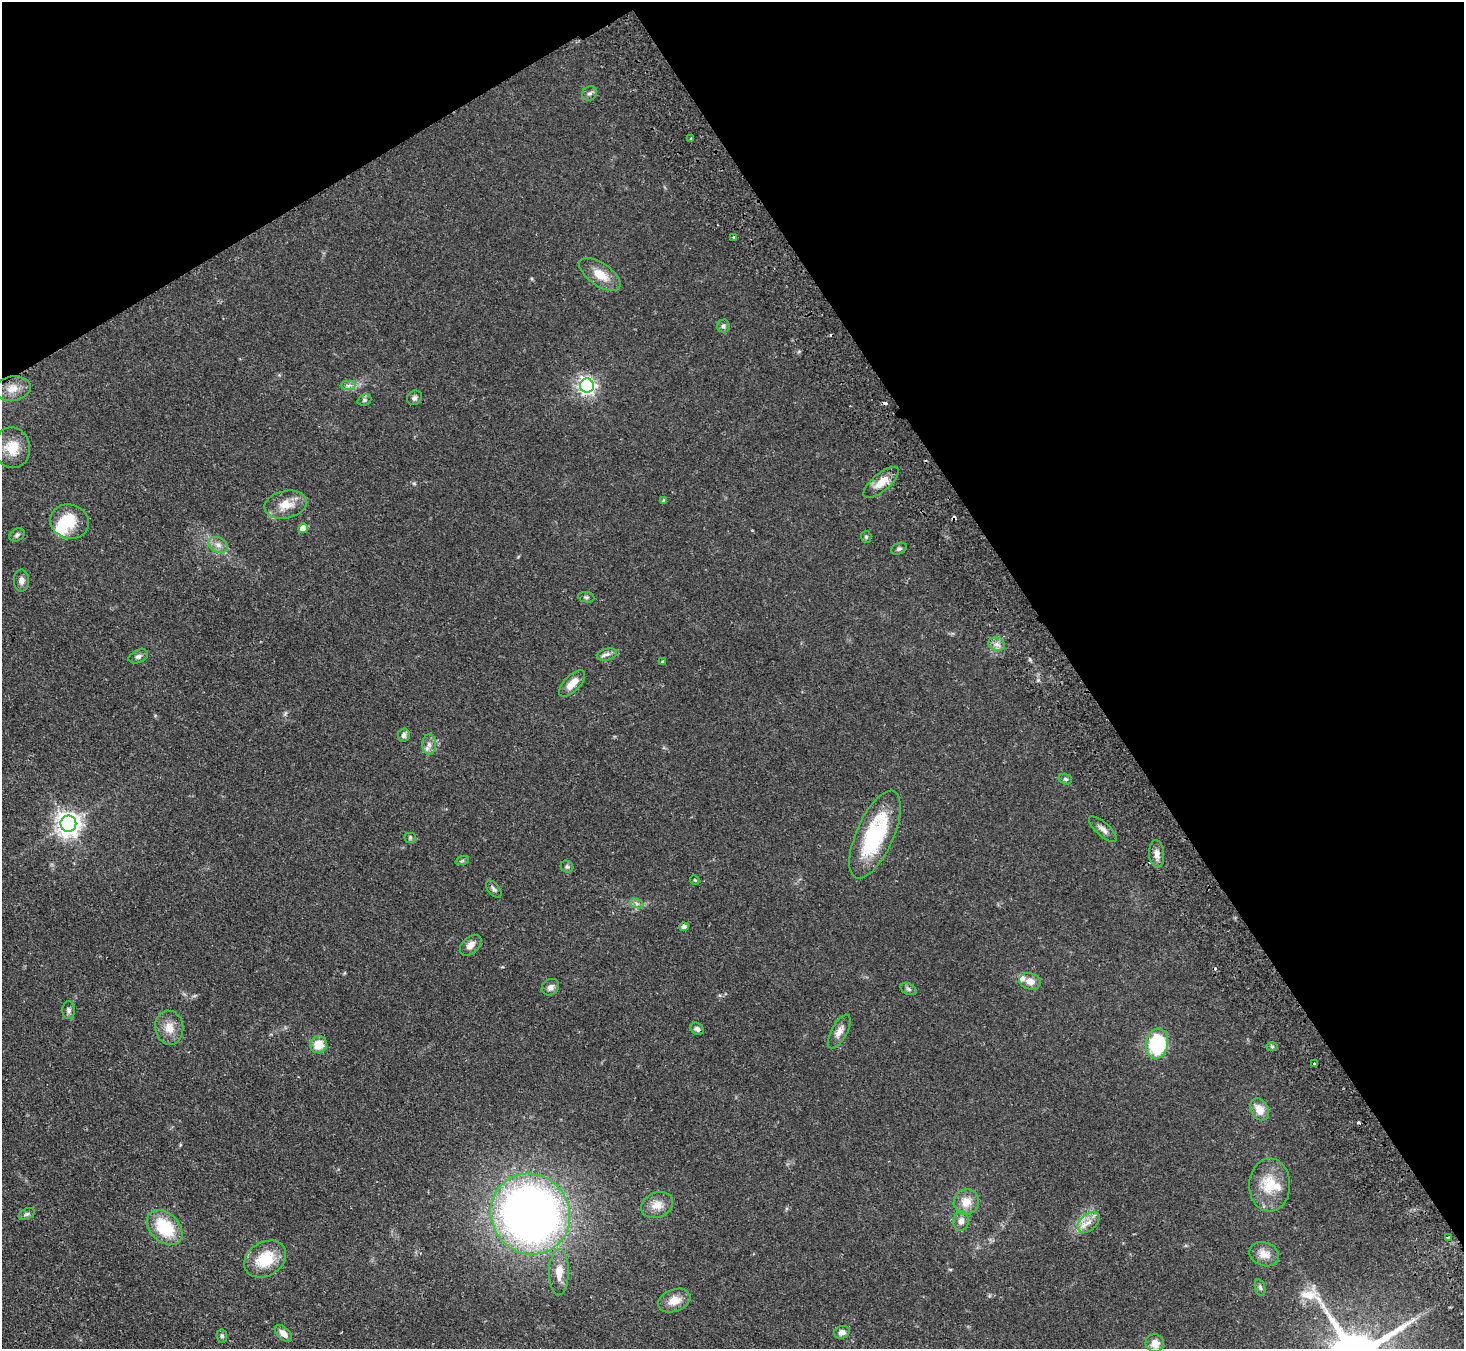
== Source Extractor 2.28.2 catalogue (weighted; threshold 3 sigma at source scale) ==
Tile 3 of 4 x 4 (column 3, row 1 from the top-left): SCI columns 2977-4438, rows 4372-5718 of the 5952 x 5912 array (HDU 1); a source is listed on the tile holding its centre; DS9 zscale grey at full resolution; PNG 1466 x 1351 px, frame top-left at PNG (2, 2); each listed source drawn as its Kron ellipse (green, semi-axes under 4 px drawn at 4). Shown black and unused: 33% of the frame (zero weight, under 2 of 3 exposures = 3% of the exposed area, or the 3 px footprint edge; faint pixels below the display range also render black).
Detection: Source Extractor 2.28.2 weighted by HDU 2 'WHT'; one run over the whole footprint, this tile lists its part. Background 0.0677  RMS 0.0052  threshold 0.0234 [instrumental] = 3 sigma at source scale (4.5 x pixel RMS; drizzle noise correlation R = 1.50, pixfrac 1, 0.05/0.05 arcsec/px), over >= 5 px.
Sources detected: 79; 1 inside a brighter object's white glare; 4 cosmic-ray / hot-pixel residue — neither listed nor drawn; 2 inside a brighter listed object's ellipse — not listed separately; the other 72 listed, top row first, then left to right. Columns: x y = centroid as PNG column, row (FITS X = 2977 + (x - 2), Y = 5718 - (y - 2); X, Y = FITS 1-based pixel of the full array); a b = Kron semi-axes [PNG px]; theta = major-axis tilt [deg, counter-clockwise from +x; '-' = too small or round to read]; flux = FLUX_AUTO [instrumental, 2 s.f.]
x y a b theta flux
590 93 8 6 37 1.5
691 138 4 3 - 0.54
734 238 3 3 - 1.3
600 274 24 11 -35 8.6
723 326 6 6 - 1.2
348 385 7 4 0 1.3
587 386 7 7 - 190
13 388 18 12 10 6
414 398 8 6 40 1.4
364 400 7 5 21 1
12 448 20 18 -80 10
881 482 22 8 40 7.4
664 500 4 4 - 0.62
286 505 22 13 11 8.6
70 522 19 17 -17 14
303 528 5 5 - 6.6
17 535 8 6 29 1.2
866 537 6 5 - 0.95
218 545 10 7 -27 2.7
899 549 8 5 21 1.1
21 580 11 7 88 2.4
586 597 8 5 -9 0.92
997 644 8 6 -20 2.3
607 654 10 5 15 1.9
138 656 10 6 22 1.7
662 662 4 4 - 0.53
572 683 17 8 46 6.4
404 735 6 6 - 1.8
429 745 10 7 -89 2.6
1065 779 7 5 -15 0.96
68 824 8 8 - 450
1103 829 17 6 -42 2.7
875 835 47 18 66 46
410 837 6 5 - 0.87
1157 854 14 7 -86 3.2
462 861 7 4 19 0.78
567 867 6 6 - 0.94
695 880 5 3 - 0.46
494 889 10 5 -50 1.4
637 904 7 4 -19 1.1
684 927 4 4 - 1.8
470 945 12 8 43 3.7
1030 981 11 8 -12 4.2
550 987 9 7 39 2.1
908 989 8 5 -27 1.2
69 1010 9 6 90 1.6
169 1028 17 14 -81 6.7
697 1029 7 5 -39 1.5
839 1032 19 8 61 3.9
1157 1044 15 11 80 32
318 1045 9 8 - 8.4
1272 1046 6 4 0 0.72
1314 1063 2 2 - 0.68
1260 1109 11 9 -60 6.2
1270 1185 26 20 90 16
966 1202 13 12 - 6.8
657 1205 16 12 21 5.7
27 1214 8 5 26 1.2
530 1214 41 39 -53 360
961 1221 9 8 - 3
1089 1222 13 8 43 4.2
165 1227 20 14 -44 23
1448 1237 4 2 - 0.67
1264 1254 15 11 -20 5.5
265 1259 22 17 32 17
559 1272 23 10 89 6.7
1260 1287 8 5 -73 1
674 1301 17 11 20 6.6
842 1332 8 6 19 2.7
283 1333 10 6 -43 3.1
222 1336 7 5 -79 1
1155 1343 9 9 - 4.9